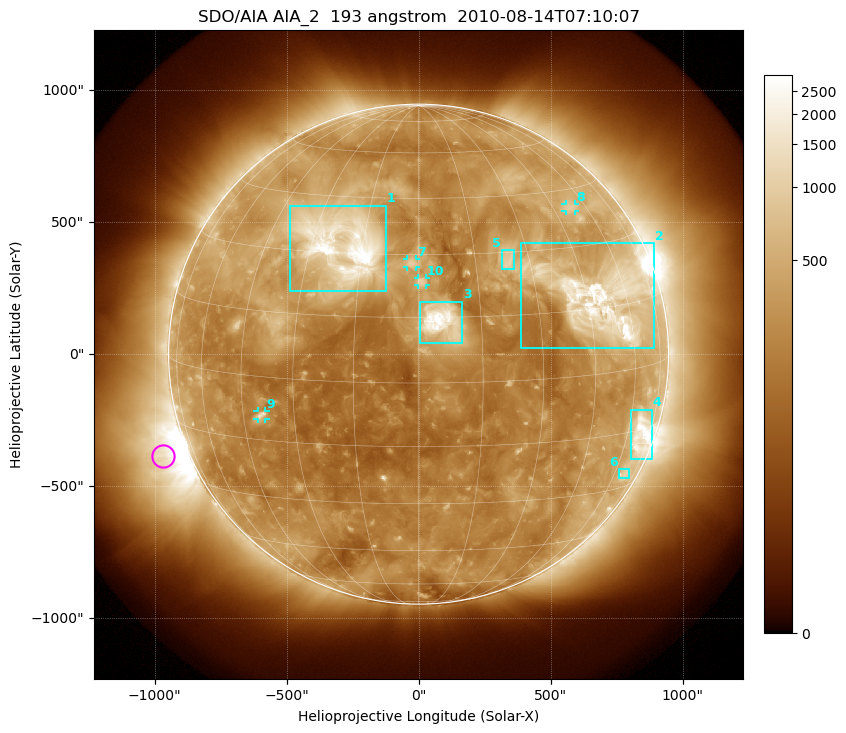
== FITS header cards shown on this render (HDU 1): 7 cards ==
TELESCOP= 'SDO/AIA'
INSTRUME= 'AIA_2'
WAVELNTH=                  193
WAVEUNIT= 'angstrom'
DATE-OBS= '2010-08-14T07:10:07.84'
CTYPE1  = 'HPLN-TAN'
CTYPE2  = 'HPLT-TAN'

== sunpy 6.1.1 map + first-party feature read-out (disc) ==
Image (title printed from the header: SDO/AIA AIA_2  193 angstrom  2010-08-14T07:10:07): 1024 x 1024 px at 2.4 arcsec/px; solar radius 947 arcsec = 395 px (full disc in frame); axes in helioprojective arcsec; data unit not stated in the header (colour bar unlabelled)
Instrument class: DISC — disc imager (sunpy class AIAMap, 193 A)
Bright regions (active regions / flare kernels): reference = the median radial profile (limb darkening/brightening removed); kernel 9 px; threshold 5 sigma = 533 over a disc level ~256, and >= 1.15x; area >= 12 px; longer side >= 9 px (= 22 arcsec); searched inside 0.97 R_sun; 10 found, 10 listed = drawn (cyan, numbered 1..; 4 of them under ~33 arcsec drawn as corner ticks so the feature stays visible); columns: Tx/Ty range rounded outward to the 5 arcsec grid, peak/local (2 s.f.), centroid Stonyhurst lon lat
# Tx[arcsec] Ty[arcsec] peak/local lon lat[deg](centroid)
1 -490..-125 235..565 17 -21 +32
2 385..895 25..420 13 +50 +17
3 5..165 40..200 15 +6 +14
4 805..885 -395..-210 7.5 +67 -16
5 315..360 325..395 5.4 +24 +28
6 755..800 -470..-435 3 +66 -26
7 -45..-10 330..360 5.4 -2 +28
8 555..595 540..570 3.5 +52 +40
9 -610..-580 -245..-215 4.8 -39 -9
10 -5..30 260..290 5.5 +1 +23
Off-limb structures (1.02-1.3 R_sun): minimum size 162 px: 2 found; the strongest spans PA ~85..130 deg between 1.02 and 1.3 R_sun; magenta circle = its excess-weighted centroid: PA ~110 deg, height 1.1 R_sun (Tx ~-970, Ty ~-390 arcsec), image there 6.5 x the reference